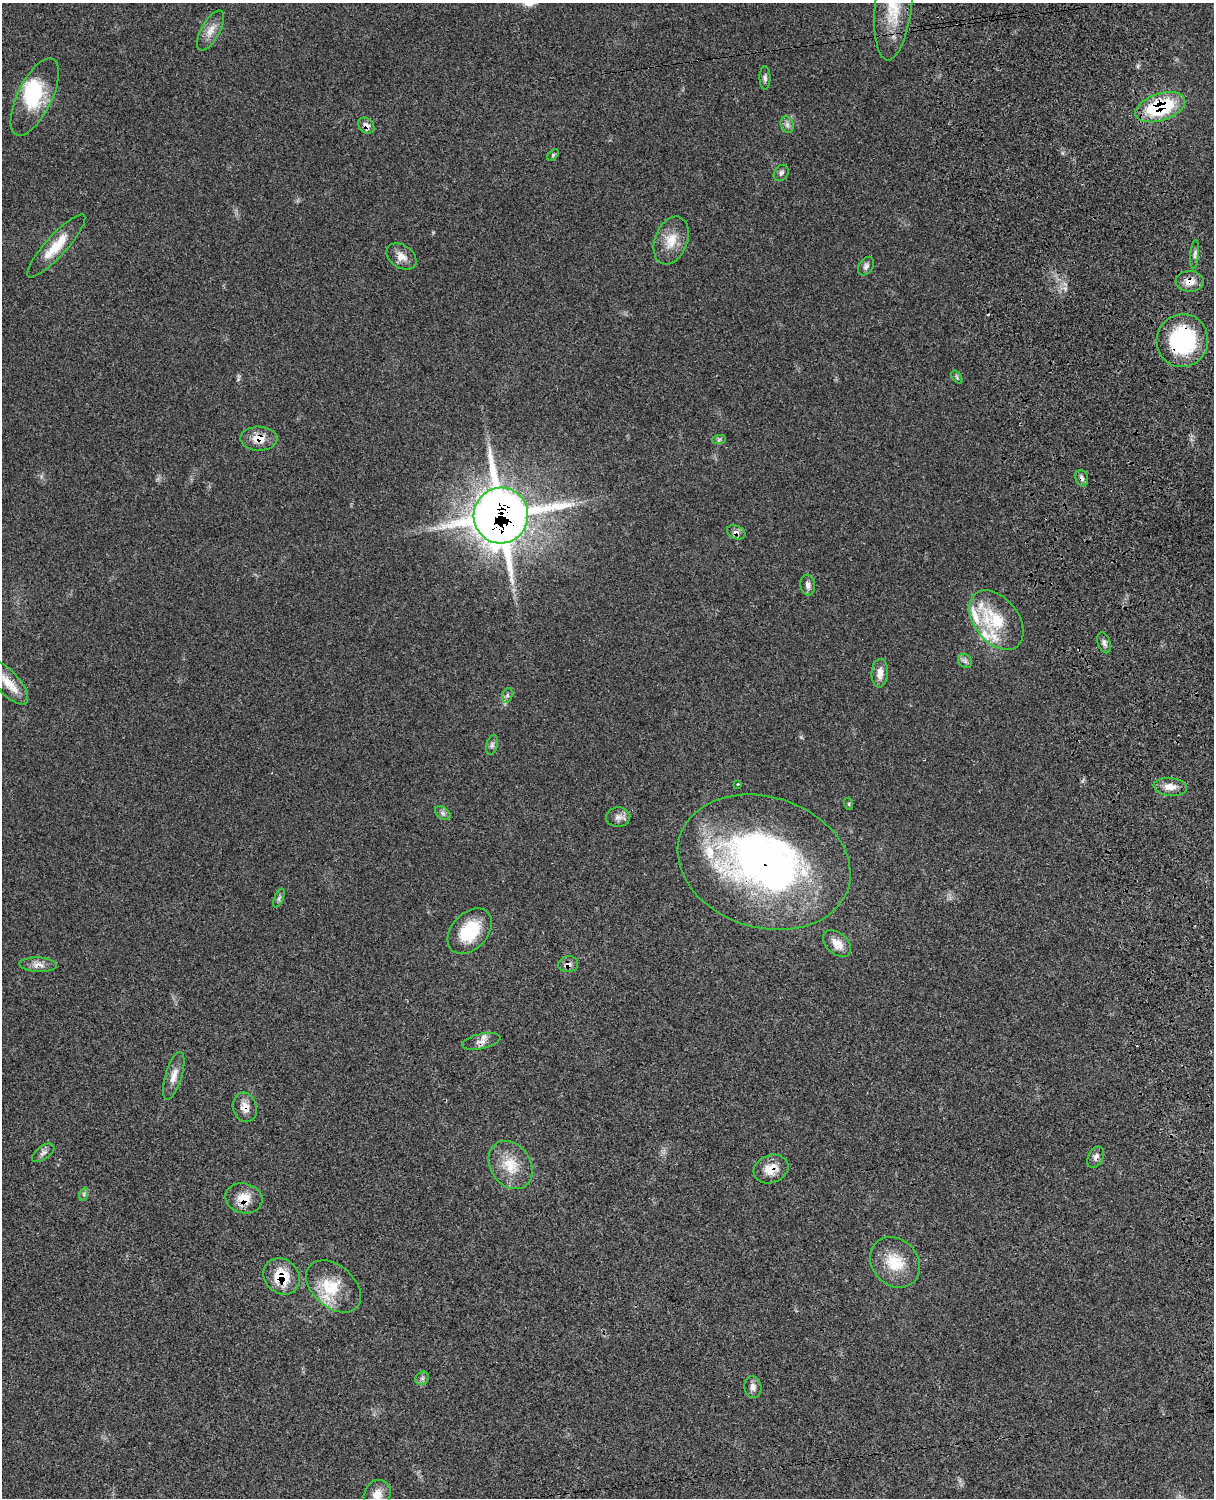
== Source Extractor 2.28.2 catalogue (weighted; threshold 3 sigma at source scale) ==
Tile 6 of 4 x 3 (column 2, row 2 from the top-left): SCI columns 1334-2545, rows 1772-3267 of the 5090 x 4928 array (HDU 1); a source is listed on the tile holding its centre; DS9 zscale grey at full resolution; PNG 1216 x 1500 px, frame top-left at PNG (2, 3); each listed source drawn as its Kron ellipse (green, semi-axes under 4 px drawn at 4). Shown black and unused: <1% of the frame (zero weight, under 3 of 4 exposures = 6% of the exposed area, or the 3 px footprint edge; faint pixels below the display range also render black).
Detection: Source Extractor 2.28.2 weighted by HDU 2 'WHT'; one run over the whole footprint, this tile lists its part. Background 0.0815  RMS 0.0058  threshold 0.0263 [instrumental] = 3 sigma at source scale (4.5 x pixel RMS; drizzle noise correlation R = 1.50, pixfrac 1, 0.05/0.05 arcsec/px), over >= 5 px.
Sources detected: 66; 2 inside a brighter object's white glare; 2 cosmic-ray / hot-pixel residue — neither listed nor drawn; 6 inside a brighter listed object's ellipse — not listed separately; the other 56 listed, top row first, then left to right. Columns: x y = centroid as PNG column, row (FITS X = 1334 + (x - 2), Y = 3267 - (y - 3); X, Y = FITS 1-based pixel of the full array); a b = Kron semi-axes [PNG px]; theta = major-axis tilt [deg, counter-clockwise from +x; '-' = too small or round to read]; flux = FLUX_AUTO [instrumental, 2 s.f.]
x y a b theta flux
894 3 58 18 84 28
211 30 22 9 61 6
765 78 11 5 -89 1.7
35 97 42 17 64 26
1160 107 26 13 18 45
787 125 8 6 -70 1.9
366 126 9 7 -43 3.4
553 155 7 4 46 0.74
781 173 9 6 54 1.5
671 240 25 16 69 11
56 246 41 10 48 14
1195 254 14 4 85 1.7
401 257 16 11 -34 5.2
866 266 10 7 56 2
1190 281 14 10 -1 6.1
1182 341 26 26 - 59
957 377 7 4 -54 0.92
259 439 18 12 -1 8.6
719 439 7 4 2 1
1082 478 8 6 -72 1.8
501 516 28 27 - 1300
736 532 9 6 -23 2.5
808 585 10 7 -82 2.6
996 620 34 22 -52 26
1104 643 11 6 -74 2
965 661 8 6 -47 1.7
880 673 14 8 85 5
8 682 27 11 -48 9.9
507 695 8 5 71 1.4
492 745 10 5 75 1.6
738 784 3 3 - 1.5
1170 787 17 9 -6 5.5
849 804 6 4 -72 0.67
443 813 9 5 -37 1.7
618 817 12 9 3 3
764 862 88 65 -17 250
279 898 10 4 67 1.3
470 931 26 18 47 24
837 944 16 10 -42 6.4
568 964 10 8 11 3.3
38 965 19 7 -2 4.1
481 1041 19 7 13 3.9
174 1076 25 8 74 5.7
245 1107 15 11 -75 5.3
43 1153 13 6 36 2.2
1096 1157 11 7 62 2.4
510 1165 26 20 -56 15
771 1169 18 14 20 8.8
84 1194 7 4 72 1.1
244 1198 19 15 -14 9.3
895 1262 27 22 -46 18
282 1276 19 16 -44 17
334 1286 31 21 -41 19
422 1378 7 6 - 1.4
753 1387 11 8 -79 2.7
377 1495 15 13 61 5.8
Overlapping masked pixels (flux is a lower limit): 15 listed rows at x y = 1160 107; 366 126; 1190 281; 1182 341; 259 439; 1082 478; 501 516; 736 532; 764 862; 568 964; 245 1107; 1096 1157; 771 1169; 244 1198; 282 1276
Isophote crosses this tile's border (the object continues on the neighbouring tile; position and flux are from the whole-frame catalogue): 2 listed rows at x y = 894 3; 377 1495